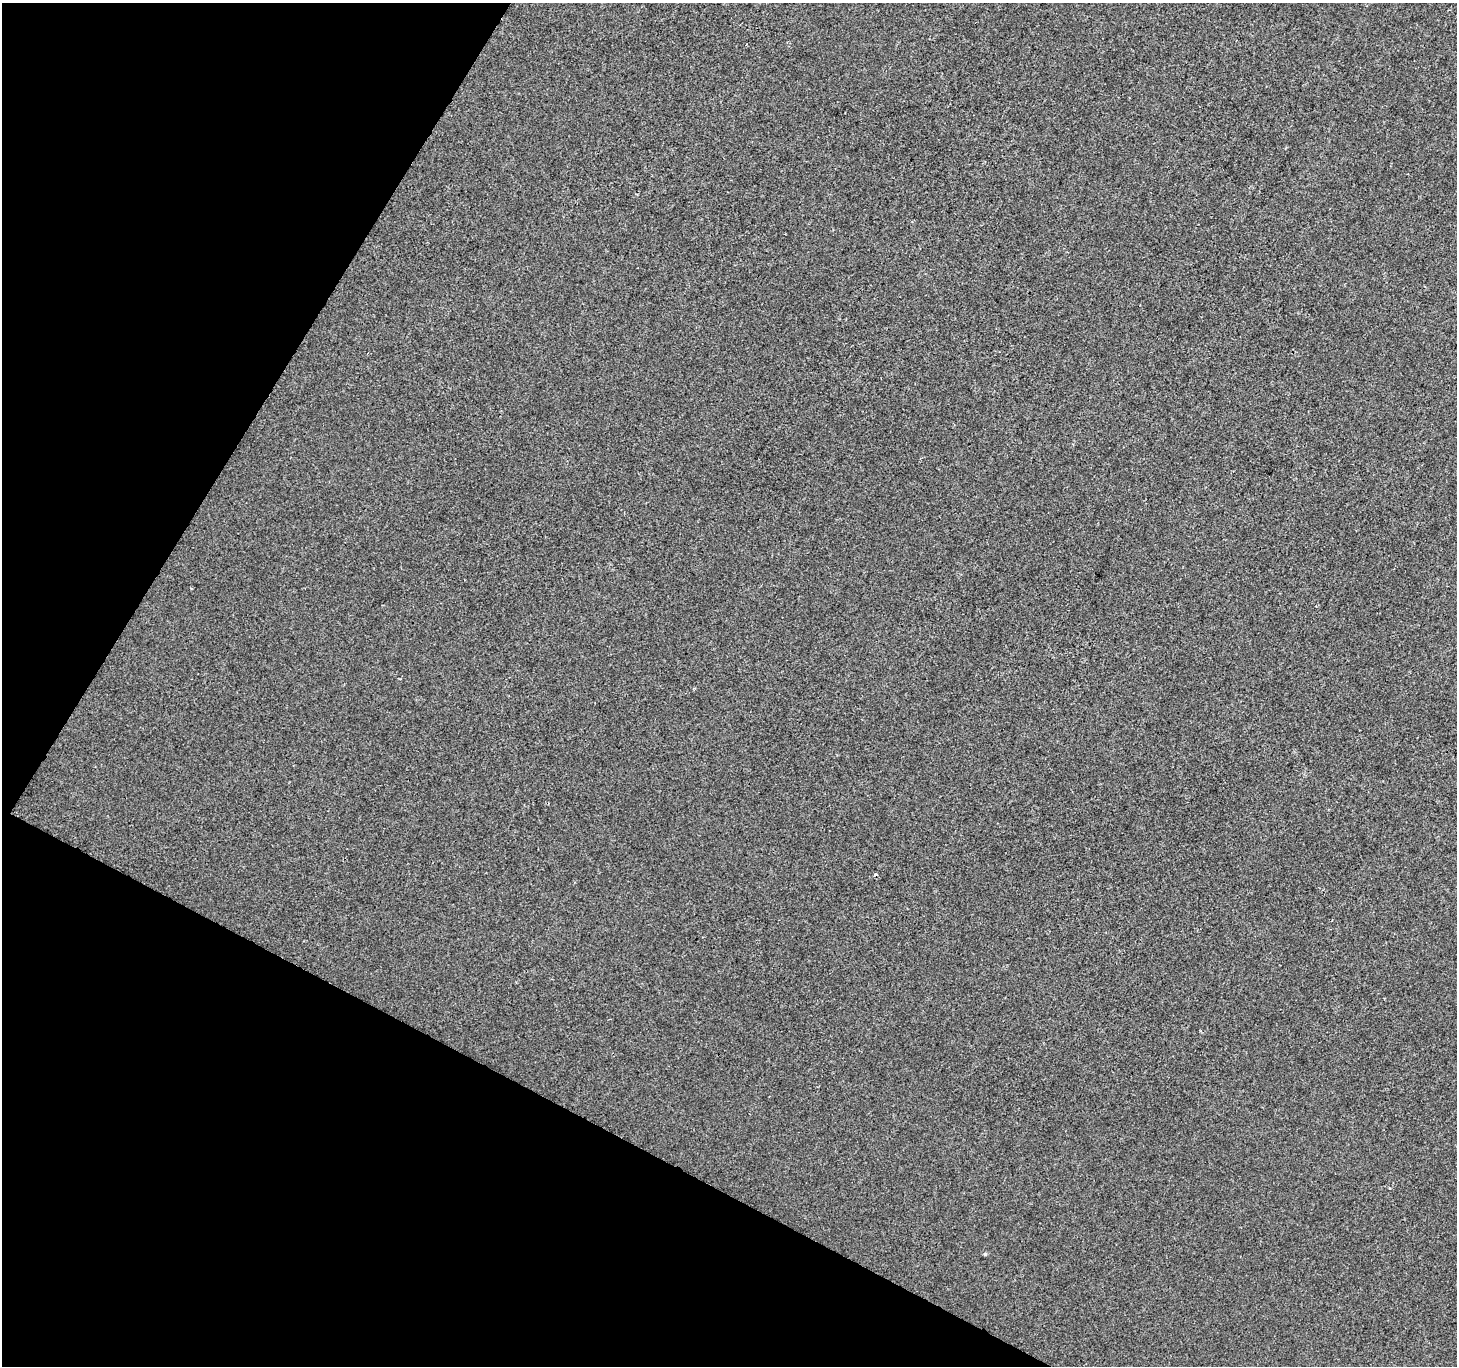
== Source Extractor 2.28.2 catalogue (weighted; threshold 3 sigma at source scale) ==
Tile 9 of 4 x 4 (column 1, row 3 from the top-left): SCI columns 7-1461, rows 1625-2988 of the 5827 x 5910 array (HDU 1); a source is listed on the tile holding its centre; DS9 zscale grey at full resolution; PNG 1459 x 1368 px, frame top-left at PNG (2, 3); no overlay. Shown black and unused: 25% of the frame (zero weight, under 2 of 3 exposures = <1% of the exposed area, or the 3 px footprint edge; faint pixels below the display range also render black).
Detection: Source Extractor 2.28.2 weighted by HDU 2 'WHT'; one run over the whole footprint, this tile lists its part. Background 5.71e-05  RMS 0.0042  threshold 0.0188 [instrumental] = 3 sigma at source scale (4.5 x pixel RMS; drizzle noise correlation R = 1.50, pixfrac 1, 0.0396/0.0396 arcsec/px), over >= 5 px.
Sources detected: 4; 2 cosmic-ray / hot-pixel residue — not listed; the other 2 listed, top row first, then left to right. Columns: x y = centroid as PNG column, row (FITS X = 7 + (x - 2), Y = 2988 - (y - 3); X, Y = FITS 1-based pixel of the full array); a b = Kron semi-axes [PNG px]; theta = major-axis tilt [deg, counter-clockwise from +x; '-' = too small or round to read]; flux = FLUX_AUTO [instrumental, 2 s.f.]
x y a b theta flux
1389 1188 4 3 - 0.38
985 1254 5 4 - 0.66